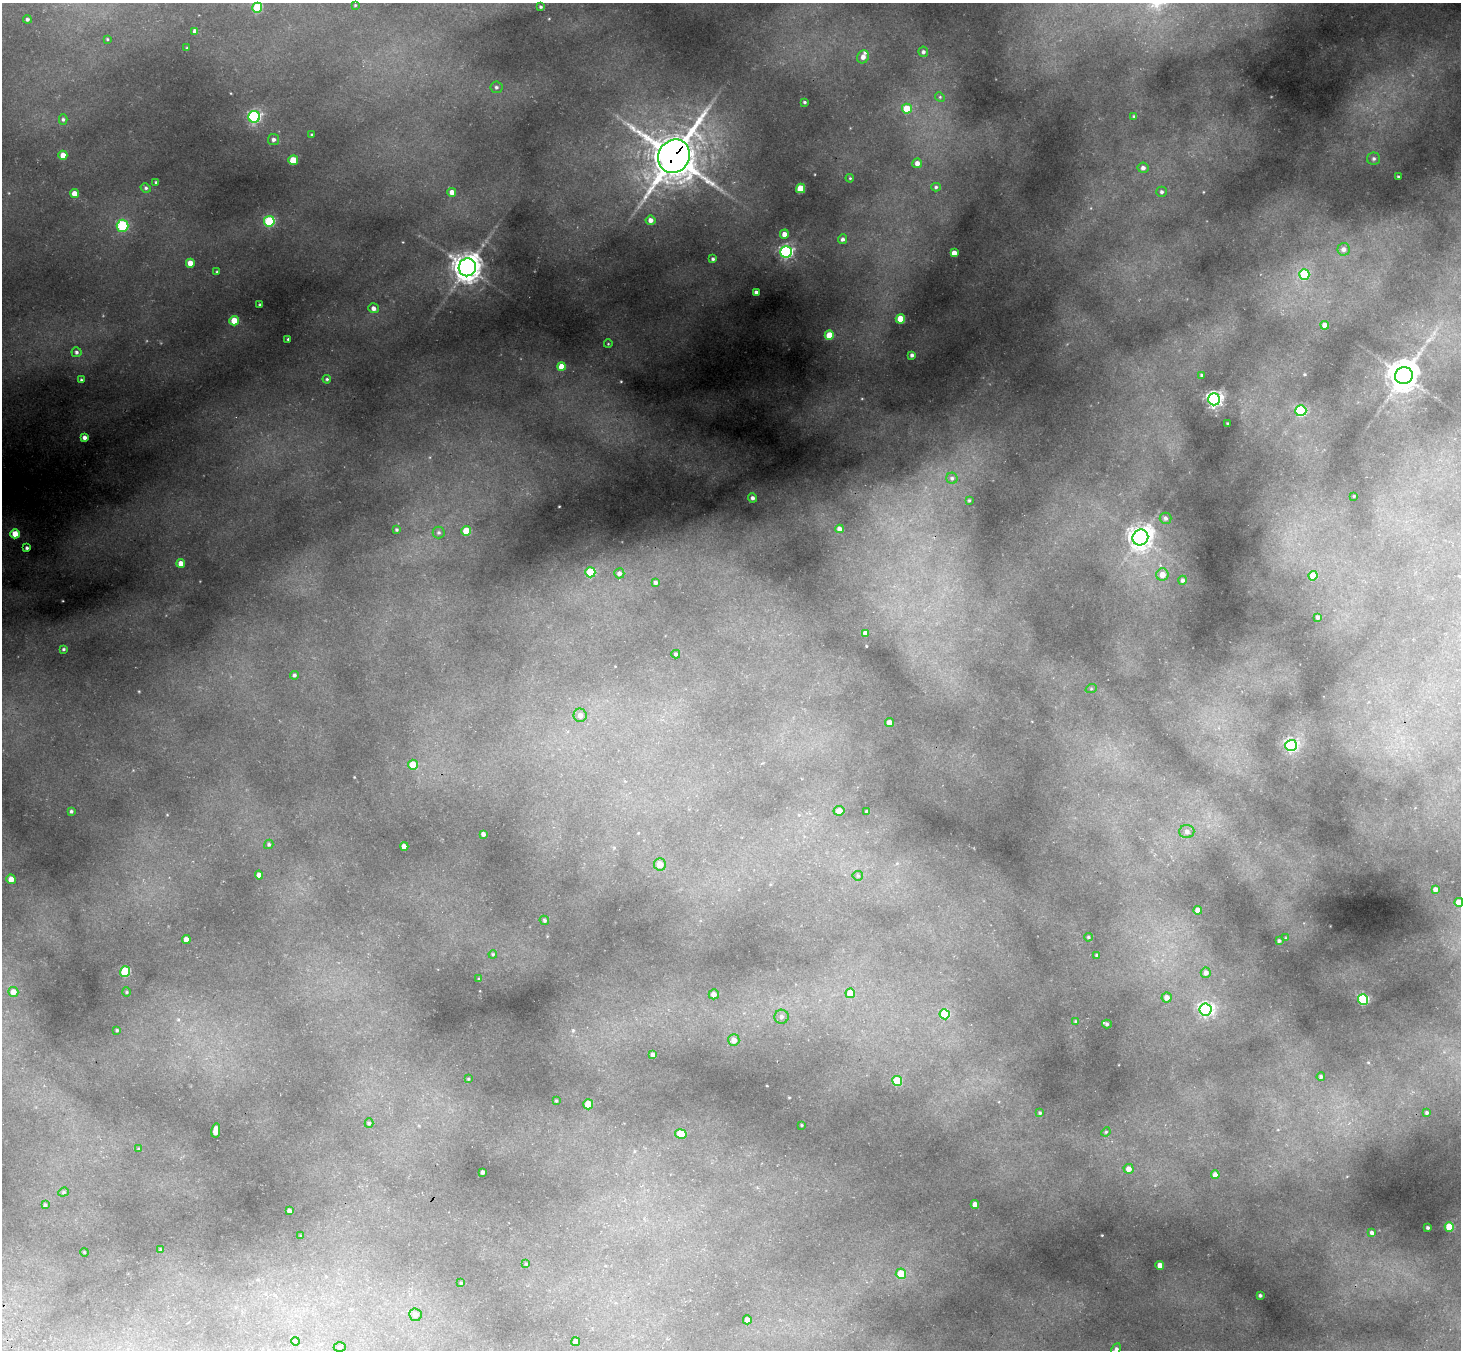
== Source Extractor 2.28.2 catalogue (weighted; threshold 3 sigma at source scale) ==
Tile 7 of 4 x 4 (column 3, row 2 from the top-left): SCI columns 2985-4443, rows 3047-4394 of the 5988 x 6014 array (HDU 1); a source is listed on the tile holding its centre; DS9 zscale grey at full resolution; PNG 1463 x 1352 px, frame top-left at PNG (2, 3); each listed source drawn as its Kron ellipse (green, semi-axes under 4 px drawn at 4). Shown black and unused: <1% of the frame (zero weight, under 3 of 4 exposures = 7% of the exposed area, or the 3 px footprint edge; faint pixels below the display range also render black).
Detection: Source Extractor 2.28.2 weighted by HDU 2 'WHT'; one run over the whole footprint, this tile lists its part. Background 0.484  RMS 0.02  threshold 0.0916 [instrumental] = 3 sigma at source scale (4.5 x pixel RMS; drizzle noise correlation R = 1.50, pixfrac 1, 0.05/0.05 arcsec/px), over >= 5 px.
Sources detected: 172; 1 inside a brighter object's white glare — neither listed nor drawn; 1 inside a brighter listed object's ellipse — not listed separately; the other 170 listed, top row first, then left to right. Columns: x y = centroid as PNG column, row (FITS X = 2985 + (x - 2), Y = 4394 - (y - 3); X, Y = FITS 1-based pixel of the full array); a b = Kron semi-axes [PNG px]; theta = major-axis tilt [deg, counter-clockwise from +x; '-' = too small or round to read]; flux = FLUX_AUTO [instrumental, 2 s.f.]
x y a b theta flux
355 5 3 3 - 1.5
541 7 3 2 - 2.3
257 8 5 5 - 91
27 19 4 4 - 3.7
195 31 4 4 - 7
107 39 3 3 - 1.7
187 48 3 2 - 1.9
923 52 5 5 - 5
863 57 6 5 - 12
496 87 6 5 - 4.6
940 97 5 4 - 2.7
804 102 3 3 - 2.5
907 109 5 5 - 49
1134 116 4 4 - 2.8
254 117 6 6 - 290
63 119 5 4 - 3.7
312 135 3 3 - 2.3
274 139 5 5 - 6.2
63 155 4 4 - 18
674 156 17 15 59 6500
1374 159 6 6 - 5.3
293 160 5 4 - 50
917 163 5 4 - 11
1143 168 5 5 - 7.4
1398 177 3 2 - 2.2
850 178 4 3 - 1.9
156 182 4 3 - 2.3
936 187 4 4 - 3.3
146 188 5 4 - 3.5
801 188 5 4 - 58
452 192 4 4 - 14
1162 192 5 5 - 4.2
74 193 4 4 - 18
651 220 5 4 - 10
269 221 5 5 - 150
122 226 6 6 - 130
784 234 4 4 - 13
843 239 5 4 - 6.1
1344 249 6 6 - 7.6
786 252 6 6 - 410
954 253 4 4 - 16
713 259 4 3 - 3.5
190 263 4 4 - 22
467 267 9 8 - 2600
217 272 3 3 - 2.5
1304 274 5 5 - 91
756 292 4 3 - 6
260 305 3 3 - 2.9
373 308 5 5 - 8.3
900 319 4 4 - 49
234 321 5 4 - 42
1325 325 4 4 - 15
829 335 4 4 - 42
288 339 3 3 - 2
608 344 4 3 - 1.3
76 352 5 5 - 4.7
912 355 4 4 - 5
561 366 4 4 - 29
1201 375 3 3 - 2.1
1404 376 9 8 - 2700
81 379 3 2 - 1.9
327 379 4 4 - 2.8
1214 399 6 6 - 680
1301 411 5 5 - 190
1227 423 2 2 - 1.3
84 437 4 4 - 6.5
952 478 5 5 - 4.1
1354 496 3 2 - 1.2
753 498 4 4 - 5.6
969 500 3 2 - 1.8
1166 518 6 5 - 4.9
839 529 4 4 - 11
396 530 4 4 - 3.1
466 531 5 4 - 50
439 533 6 6 - 4.3
15 534 4 4 - 29
1140 537 8 7 - 1500
27 548 3 3 - 3.8
181 563 4 4 - 13
590 572 5 5 - 83
619 573 5 5 - 7.5
1162 575 6 6 - 18
1313 576 4 4 - 36
1183 580 4 4 - 5.3
656 582 3 3 - 5.3
1318 617 3 3 - 3.8
865 633 4 4 - 11
64 649 4 3 - 2.9
676 654 4 3 - 3.4
294 675 4 4 - 3.7
1091 689 5 3 - 2
580 715 7 6 - 10
889 723 4 4 - 16
1291 745 5 5 - 350
413 765 5 5 - 35
71 811 3 3 - 3.3
839 811 6 4 11 12
867 812 4 3 - 3.3
1187 832 7 6 - 7.7
483 834 4 4 - 6
269 844 5 4 - 3.1
404 847 4 4 - 12
660 864 6 6 - 15
259 875 4 4 - 15
858 876 5 5 - 2.7
11 879 5 4 - 14
1435 889 4 4 - 9.3
1459 902 4 4 - 26
1198 910 4 4 - 13
544 920 5 4 - 2.9
1088 937 4 3 - 2.2
1286 938 4 3 - 1.7
186 940 4 4 - 13
1279 941 4 3 - 2.9
493 954 4 3 - 1.8
1097 955 4 4 - 2.6
125 972 5 5 - 110
1206 973 5 5 - 7.5
479 979 3 3 - 2.1
13 992 5 5 - 15
126 992 4 4 - 2.2
850 993 5 5 - 35
714 994 5 5 - 10
1167 997 5 5 - 12
1363 1000 5 5 - 200
1205 1009 6 6 - 470
945 1014 5 5 - 83
782 1017 7 7 - 6.9
1075 1021 3 3 - 1.9
1107 1024 5 4 - 3.8
117 1030 3 3 - 2.2
734 1040 6 5 - 13
653 1055 4 3 - 4.5
1321 1077 4 4 - 4.3
468 1079 3 3 - 1.5
897 1081 5 5 - 71
556 1101 3 3 - 2
588 1104 5 5 - 54
1040 1113 4 3 - 2.5
1427 1113 3 3 - 3.3
369 1123 5 4 - 3
802 1125 3 2 - 1.6
216 1131 7 4 81 26
1106 1132 5 4 - 2.2
681 1134 6 4 -11 43
139 1149 4 3 - 2.2
1129 1169 5 5 - 14
482 1172 3 3 - 4.5
1215 1175 4 4 - 14
63 1192 5 4 - 2.8
975 1204 4 4 - 13
45 1205 4 4 - 2.4
289 1211 4 3 - 5.9
1449 1227 4 4 - 62
1428 1228 3 3 - 3.2
1372 1233 4 3 - 5.2
301 1236 4 2 - 1.4
160 1250 4 3 - 2.1
84 1252 4 3 - 1.5
526 1264 4 3 - 1.8
1160 1265 4 4 - 17
901 1274 5 5 - 44
461 1283 4 3 - 1.8
1260 1295 3 3 - 3.3
415 1315 6 6 - 12
747 1320 4 4 - 15
295 1341 4 3 - 1.6
576 1342 4 4 - 13
340 1347 6 4 -1 3.3
1116 1349 7 3 64 5.6
Overlapping masked pixels (flux is a lower limit): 1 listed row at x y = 674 156
Isophote crosses this tile's border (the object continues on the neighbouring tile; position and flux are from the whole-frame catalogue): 2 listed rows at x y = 1459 902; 1116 1349
Unlisted compact peaks at least as high as the median listed source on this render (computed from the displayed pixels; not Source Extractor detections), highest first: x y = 559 506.